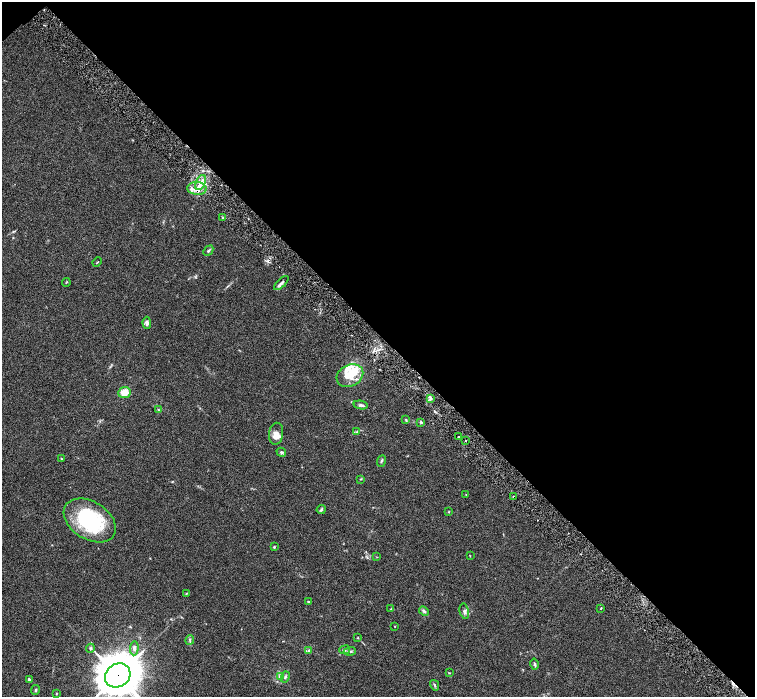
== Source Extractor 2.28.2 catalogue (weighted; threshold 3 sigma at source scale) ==
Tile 3 of 4 x 4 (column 3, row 1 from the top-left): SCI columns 3016-4520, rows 4475-5864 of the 6028 x 6026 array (HDU 1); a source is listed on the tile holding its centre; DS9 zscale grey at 2 x 2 block average (1 PNG px = mean of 2 x 2 image px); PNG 757 x 699 px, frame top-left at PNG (2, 2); each listed source drawn as its Kron ellipse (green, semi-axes under 4 px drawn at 4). Shown black and unused: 48% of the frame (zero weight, under 3 of 6 exposures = <1% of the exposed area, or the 3 px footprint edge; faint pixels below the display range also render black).
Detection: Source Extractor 2.28.2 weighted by HDU 2 'WHT'; one run over the whole footprint, this tile lists its part. Background 0.0444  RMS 0.0034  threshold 0.0139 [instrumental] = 3 sigma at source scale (4.09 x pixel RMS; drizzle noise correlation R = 1.36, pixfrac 0.8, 0.05/0.05 arcsec/px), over >= 5 px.
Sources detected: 65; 1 inside a brighter object's white glare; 1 cosmic-ray / hot-pixel residue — neither listed nor drawn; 9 inside a brighter listed object's ellipse — not listed separately; the other 54 listed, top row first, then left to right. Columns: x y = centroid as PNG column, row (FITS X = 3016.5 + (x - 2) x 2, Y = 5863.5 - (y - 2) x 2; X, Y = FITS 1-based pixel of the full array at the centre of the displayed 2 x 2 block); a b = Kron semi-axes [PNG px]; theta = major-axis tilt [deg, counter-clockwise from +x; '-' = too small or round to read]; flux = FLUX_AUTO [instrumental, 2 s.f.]
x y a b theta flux
200 183 8 4 66 4.7
197 188 10 6 -4 6.3
223 218 3 2 - 0.79
208 251 6 3 46 0.96
97 262 5 2 - 0.36
66 282 4 2 - 0.42
281 283 9 3 44 1.9
147 323 6 4 -86 2.2
350 376 14 11 27 9.5
124 392 6 5 - 8.8
431 399 4 3 - 1.5
361 405 7 3 -11 1.7
158 410 3 2 - 0.49
406 420 4 2 - 0.62
421 422 4 3 - 0.85
357 432 3 2 - 0.69
276 434 11 7 80 5.3
458 437 2 2 - 0.32
465 441 2 2 - 0.47
281 452 5 4 - 1.1
61 458 3 2 - 0.35
381 461 6 2 67 0.87
361 479 3 2 - 0.46
466 494 2 2 - 0.34
514 496 2 2 - 0.4
321 510 4 3 - 1.3
449 512 3 2 - 0.43
90 520 28 18 -32 66
274 547 3 3 - 0.74
470 556 3 2 - 0.32
377 557 3 2 - 0.31
186 593 3 2 - 0.52
308 601 4 3 - 0.64
601 608 3 2 - 0.41
391 609 3 2 - 0.35
424 611 5 4 - 1.5
464 611 8 4 -77 2.1
395 626 2 2 - 0.37
358 638 3 3 - 0.49
190 640 5 2 - 0.77
90 648 4 3 - 0.97
134 648 7 4 87 2.7
309 650 3 2 - 0.64
345 650 5 4 - 1.4
350 651 6 3 5 1.3
535 664 5 3 - 1.2
449 673 3 3 - 0.42
118 675 13 11 34 2300
281 676 3 3 - 4.3
285 677 5 4 - 1.4
29 680 4 3 - 1.6
435 685 5 3 - 0.9
36 690 5 3 - 0.9
56 693 3 2 - 0.49
Overlapping masked pixels (flux is a lower limit): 2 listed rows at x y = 197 188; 118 675
Isophote crosses this tile's border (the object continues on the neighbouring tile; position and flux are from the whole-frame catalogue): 1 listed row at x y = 118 675
Diffuse or blended objects may show on this block-average render without a row.